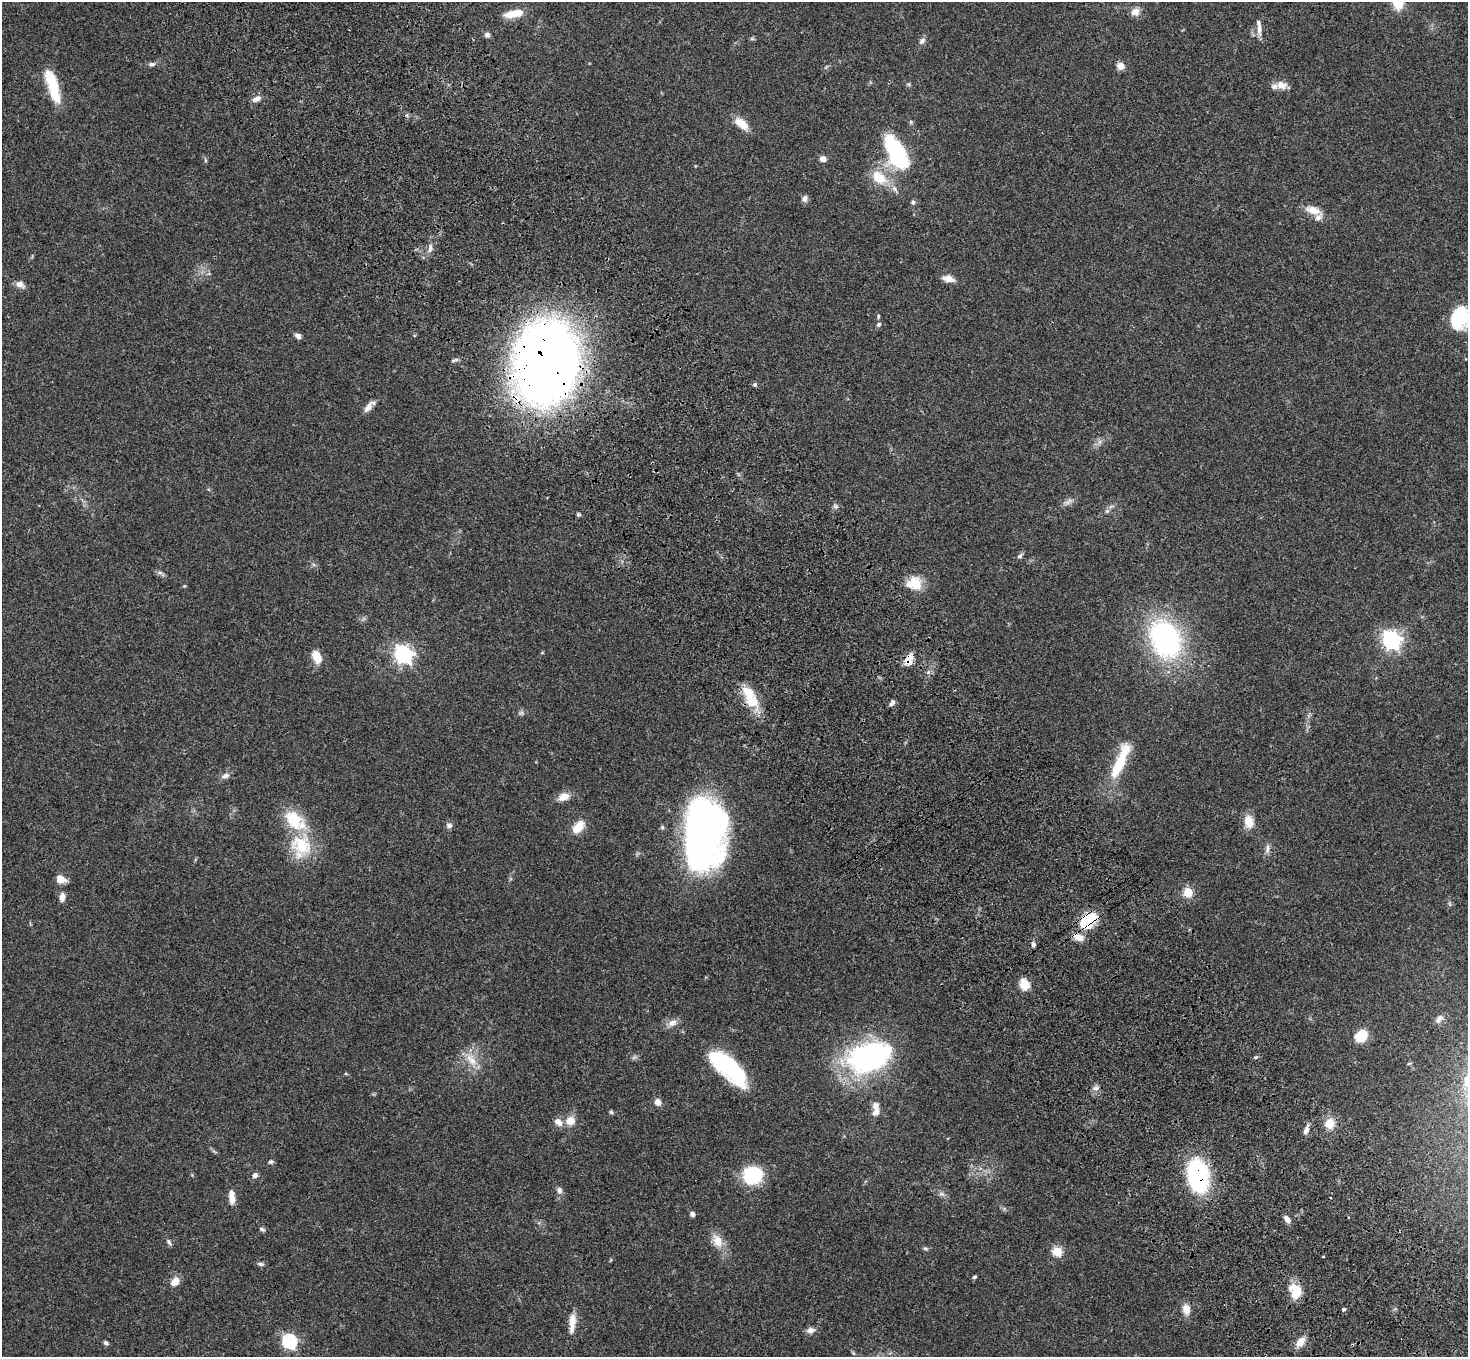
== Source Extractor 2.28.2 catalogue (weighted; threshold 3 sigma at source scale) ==
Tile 6 of 4 x 4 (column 2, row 2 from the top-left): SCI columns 1573-3038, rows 3088-4442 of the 6075 x 6036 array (HDU 1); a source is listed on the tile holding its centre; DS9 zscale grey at full resolution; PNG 1470 x 1359 px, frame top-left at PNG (2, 2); no overlay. Shown black and unused: <1% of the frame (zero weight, under 3 of 4 exposures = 6% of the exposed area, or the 3 px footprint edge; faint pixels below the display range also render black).
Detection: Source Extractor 2.28.2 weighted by HDU 2 'WHT'; one run over the whole footprint, this tile lists its part. Background 0.0482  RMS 0.0054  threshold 0.0243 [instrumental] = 3 sigma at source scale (4.5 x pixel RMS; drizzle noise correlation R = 1.50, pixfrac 1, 0.05/0.05 arcsec/px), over >= 5 px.
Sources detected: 109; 1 too faint to see at this stretch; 1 inside a brighter object's white glare — not listed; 7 inside a brighter listed object's ellipse — not listed separately; the other 100 listed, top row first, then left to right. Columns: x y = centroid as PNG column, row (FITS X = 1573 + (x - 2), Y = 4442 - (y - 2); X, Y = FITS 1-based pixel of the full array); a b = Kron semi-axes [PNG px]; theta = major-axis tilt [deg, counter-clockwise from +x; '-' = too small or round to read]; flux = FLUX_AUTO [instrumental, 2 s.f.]
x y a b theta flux
1398 2 11 8 -84 19
1135 12 12 11 - 3.5
511 15 17 10 8 6.6
1259 28 18 6 -88 3.4
487 35 5 5 - 1.9
752 38 6 4 -1 0.73
922 41 10 6 46 1.8
152 64 9 5 1 1.5
1120 66 9 8 - 3.5
1281 85 14 10 -12 4.3
53 88 40 12 -76 18
256 99 12 6 20 2.8
742 123 16 9 -38 8
898 154 27 12 -62 84
823 159 6 5 - 3.6
205 160 6 4 -72 0.68
879 177 24 14 -38 13
805 198 10 6 77 1.8
913 202 6 5 - 1
1313 210 22 10 -16 6.3
430 248 11 5 73 2
948 279 14 7 -13 4.2
20 284 10 7 -32 3.2
1461 316 26 18 -80 23
879 324 7 6 - 1.1
298 336 7 5 -34 2.3
547 363 55 45 84 630
755 384 5 5 - 0.83
368 407 16 7 54 3.5
1099 442 7 4 71 1.3
1068 502 14 6 29 2.2
1107 511 6 5 - 1
578 514 5 5 - 0.97
1020 556 8 5 37 1.2
161 573 12 4 -31 1.5
915 583 18 16 -5 10
1165 639 28 22 -65 110
1391 640 7 7 - 230
403 654 7 7 - 220
317 657 14 9 -68 6.9
909 659 16 9 63 5.6
748 693 23 15 -51 11
892 703 8 5 55 1.5
521 713 7 6 - 1.2
1120 762 42 10 67 25
225 776 10 7 21 2.5
563 797 15 9 19 4.8
1249 822 15 10 -76 7.4
449 825 8 6 10 1.7
578 827 15 9 51 9
703 833 62 35 87 270
301 845 33 28 -39 24
1267 849 15 5 83 2.1
60 879 8 7 - 6.5
1188 892 5 5 - 26
62 897 10 6 83 3
1088 920 16 11 45 25
1078 937 14 9 -22 4.1
1033 944 6 5 - 1.5
1024 984 10 8 -70 9.1
1439 1019 14 8 49 3
672 1023 13 8 33 3.4
1361 1036 10 8 45 18
869 1058 32 19 20 150
471 1059 21 11 -53 7.7
726 1066 46 16 -42 58
1095 1088 10 6 7 1.8
658 1102 8 7 - 3
876 1106 11 9 -75 3
611 1112 5 5 - 0.75
570 1121 9 8 - 6.5
558 1122 12 8 -44 3.4
1330 1123 14 12 80 7.2
1306 1130 13 6 70 2.6
271 1162 7 5 16 1
255 1175 6 5 - 2
753 1175 17 15 26 37
1198 1176 22 14 -81 88
559 1190 9 7 -69 2
941 1194 9 4 -9 1.4
232 1197 16 7 -85 5.2
692 1214 6 5 - 1.7
1287 1219 10 6 -50 2.5
262 1229 8 5 -23 1.2
718 1241 19 13 -63 7.2
169 1242 9 5 -66 1.3
925 1248 8 3 -19 0.8
1057 1251 5 5 - 29
1323 1257 3 2 - 0.53
260 1264 9 5 -6 1.2
974 1277 5 4 - 0.76
175 1281 10 7 46 5.2
1297 1290 21 12 -39 9.4
1186 1309 14 9 -77 4.6
1343 1309 3 3 - 17
572 1323 26 7 86 6.2
811 1330 9 7 6 2.9
289 1341 6 6 - 98
1300 1342 13 8 47 5.2
106 1343 6 5 - 1.1
Overlapping masked pixels (flux is a lower limit): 5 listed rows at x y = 547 363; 909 659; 703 833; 1088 920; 1198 1176
Isophote crosses this tile's border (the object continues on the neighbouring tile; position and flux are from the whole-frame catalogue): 2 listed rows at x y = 1398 2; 1461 316